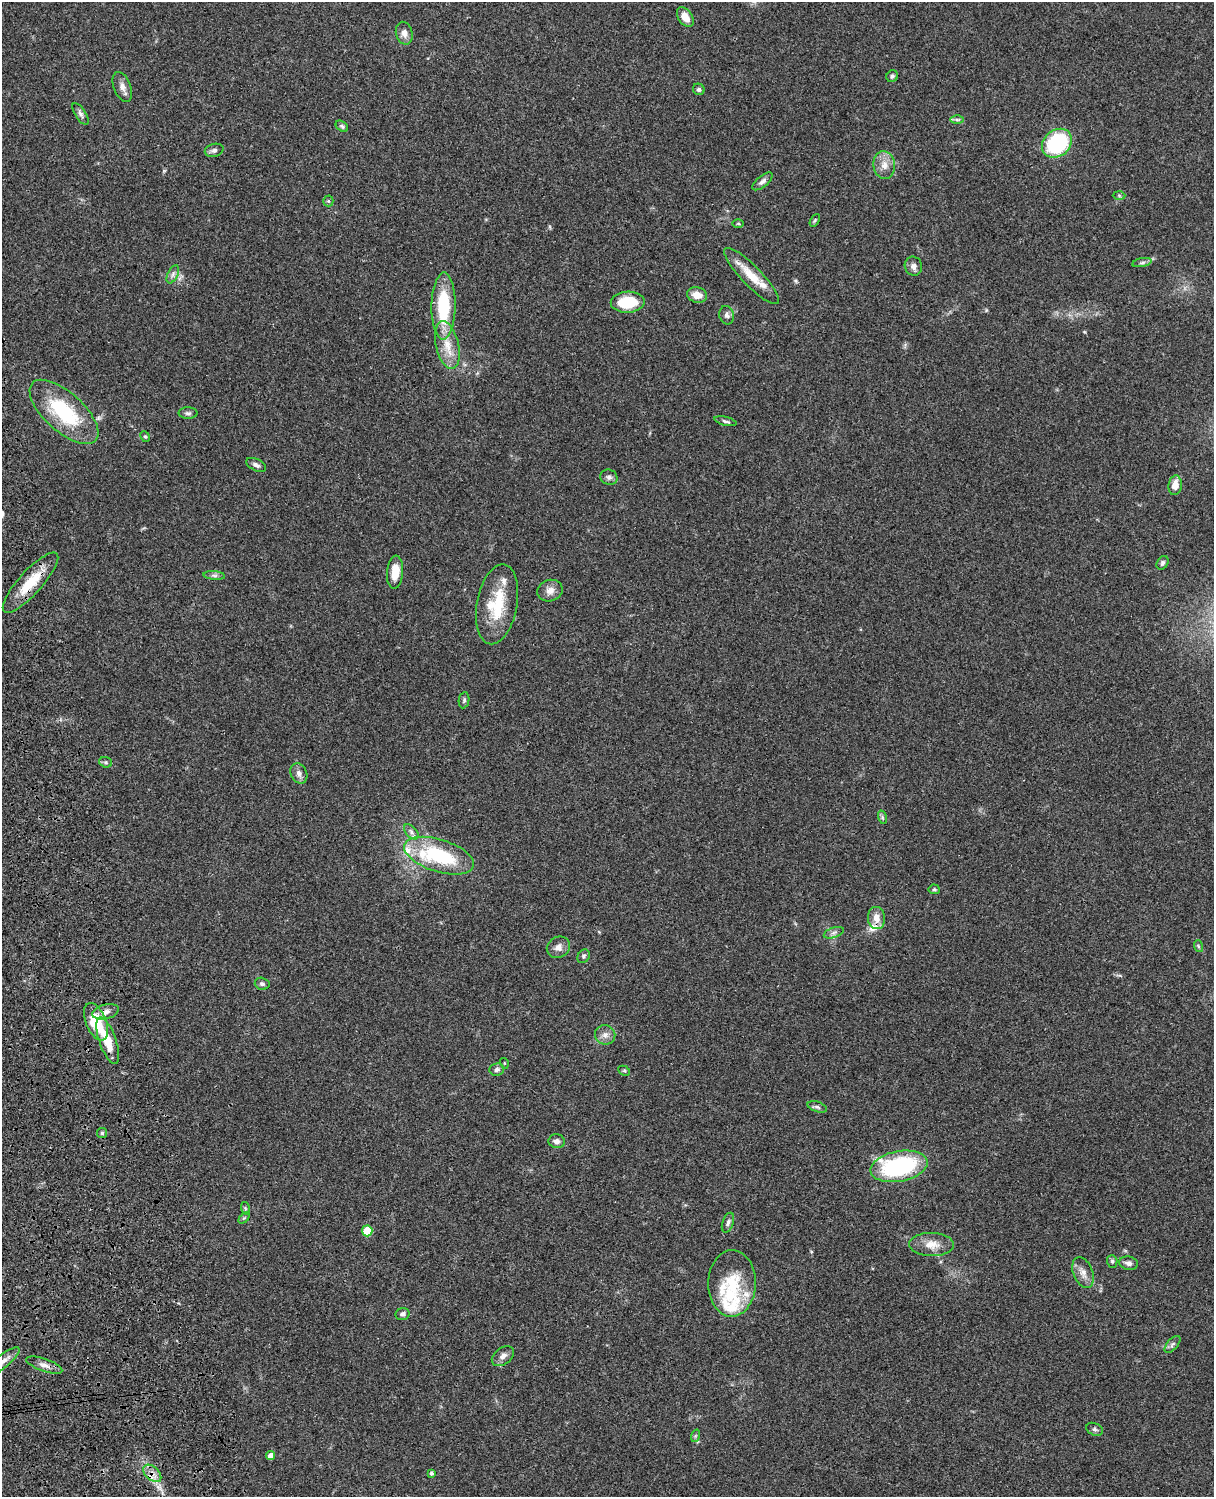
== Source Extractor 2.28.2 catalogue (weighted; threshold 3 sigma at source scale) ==
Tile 7 of 4 x 3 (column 3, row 2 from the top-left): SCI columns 2545-3756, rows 1772-3266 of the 5086 x 4925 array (HDU 1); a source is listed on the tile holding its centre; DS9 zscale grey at full resolution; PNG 1216 x 1499 px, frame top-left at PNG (2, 2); each listed source drawn as its Kron ellipse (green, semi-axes under 4 px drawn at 4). Shown black and unused: <1% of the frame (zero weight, under 3 of 4 exposures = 6% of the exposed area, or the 3 px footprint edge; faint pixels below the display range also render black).
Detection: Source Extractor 2.28.2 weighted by HDU 2 'WHT'; one run over the whole footprint, this tile lists its part. Background 0.0882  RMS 0.0061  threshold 0.0275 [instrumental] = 3 sigma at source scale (4.5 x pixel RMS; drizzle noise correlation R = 1.50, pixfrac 1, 0.05/0.05 arcsec/px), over >= 5 px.
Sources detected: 89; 8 inside a brighter listed object's ellipse — not listed separately; the other 81 listed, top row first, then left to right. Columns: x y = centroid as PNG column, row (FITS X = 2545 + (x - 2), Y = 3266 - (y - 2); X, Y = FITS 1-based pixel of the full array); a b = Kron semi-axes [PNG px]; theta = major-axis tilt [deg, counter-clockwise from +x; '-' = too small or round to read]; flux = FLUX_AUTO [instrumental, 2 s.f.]
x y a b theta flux
685 17 11 6 -55 6.2
404 33 11 8 -75 3.6
892 76 6 5 - 1.6
122 87 16 8 -68 3.8
699 89 6 5 - 1.4
80 114 12 5 -58 2.2
957 120 6 4 -1 1.1
342 126 7 5 -37 1.2
1057 143 16 13 40 54
214 150 9 6 15 1.9
884 165 14 11 -83 6.1
762 181 12 5 40 2.4
1119 195 6 4 -2 0.83
328 201 5 5 - 0.87
815 220 7 4 59 0.79
738 224 5 3 - 0.61
1142 263 10 4 11 1.5
913 266 9 8 - 2.6
173 274 9 5 64 1.9
752 276 38 10 -46 13
697 295 10 7 -14 6.5
628 302 17 10 2 21
443 306 33 12 89 35
727 315 9 7 -73 2.1
447 345 24 11 -77 11
64 412 43 19 -42 44
188 413 9 5 0 1.6
725 421 11 4 -13 1.4
145 437 5 4 - 0.84
256 465 11 5 -26 2.1
609 477 9 7 -24 2.1
1175 485 10 6 82 5.5
1162 563 7 5 59 1.3
395 572 16 8 85 8.7
214 575 11 4 -5 1.6
30 583 39 11 48 19
550 591 13 10 18 4.3
497 604 40 20 79 27
464 700 8 5 81 1.2
106 762 7 5 -20 1
299 773 10 8 -66 2.9
882 817 7 4 -72 1.1
411 832 9 5 -47 1.8
439 856 36 16 -17 47
934 889 5 5 - 0.99
876 918 11 8 -84 5.6
834 933 10 5 18 2
1198 946 6 4 -71 0.83
558 947 12 10 31 3.6
584 956 7 5 54 1.2
262 984 7 6 - 1.8
106 1012 13 7 15 3.4
96 1022 20 10 -68 27
605 1035 10 9 - 3.5
108 1041 24 8 -71 14
504 1063 5 3 - 0.49
497 1069 7 6 - 1.8
624 1071 6 4 -29 0.91
817 1107 10 5 -19 1.5
102 1133 5 5 - 1
557 1141 8 7 - 2.5
899 1166 29 15 10 75
245 1208 6 4 -72 0.78
244 1218 6 4 44 0.74
728 1223 10 5 71 1.9
367 1231 5 5 - 18
931 1245 22 11 -1 8.3
1112 1261 6 5 - 1.1
1128 1263 9 6 -10 2.3
1083 1273 16 9 -69 4.9
732 1283 33 24 88 26
403 1314 7 6 - 2
1172 1344 10 5 48 1.6
503 1356 12 8 37 3.4
2 1361 21 6 38 6.1
44 1365 19 6 -19 3.6
1095 1429 9 6 -24 1.5
695 1436 6 4 71 0.86
271 1456 4 4 - 3.9
152 1473 11 6 -43 4
431 1473 4 3 - 1.3
Overlapping masked pixels (flux is a lower limit): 5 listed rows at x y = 30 583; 106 1012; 96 1022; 2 1361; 152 1473
Isophote crosses this tile's border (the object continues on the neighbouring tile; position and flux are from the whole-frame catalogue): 1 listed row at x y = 2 1361